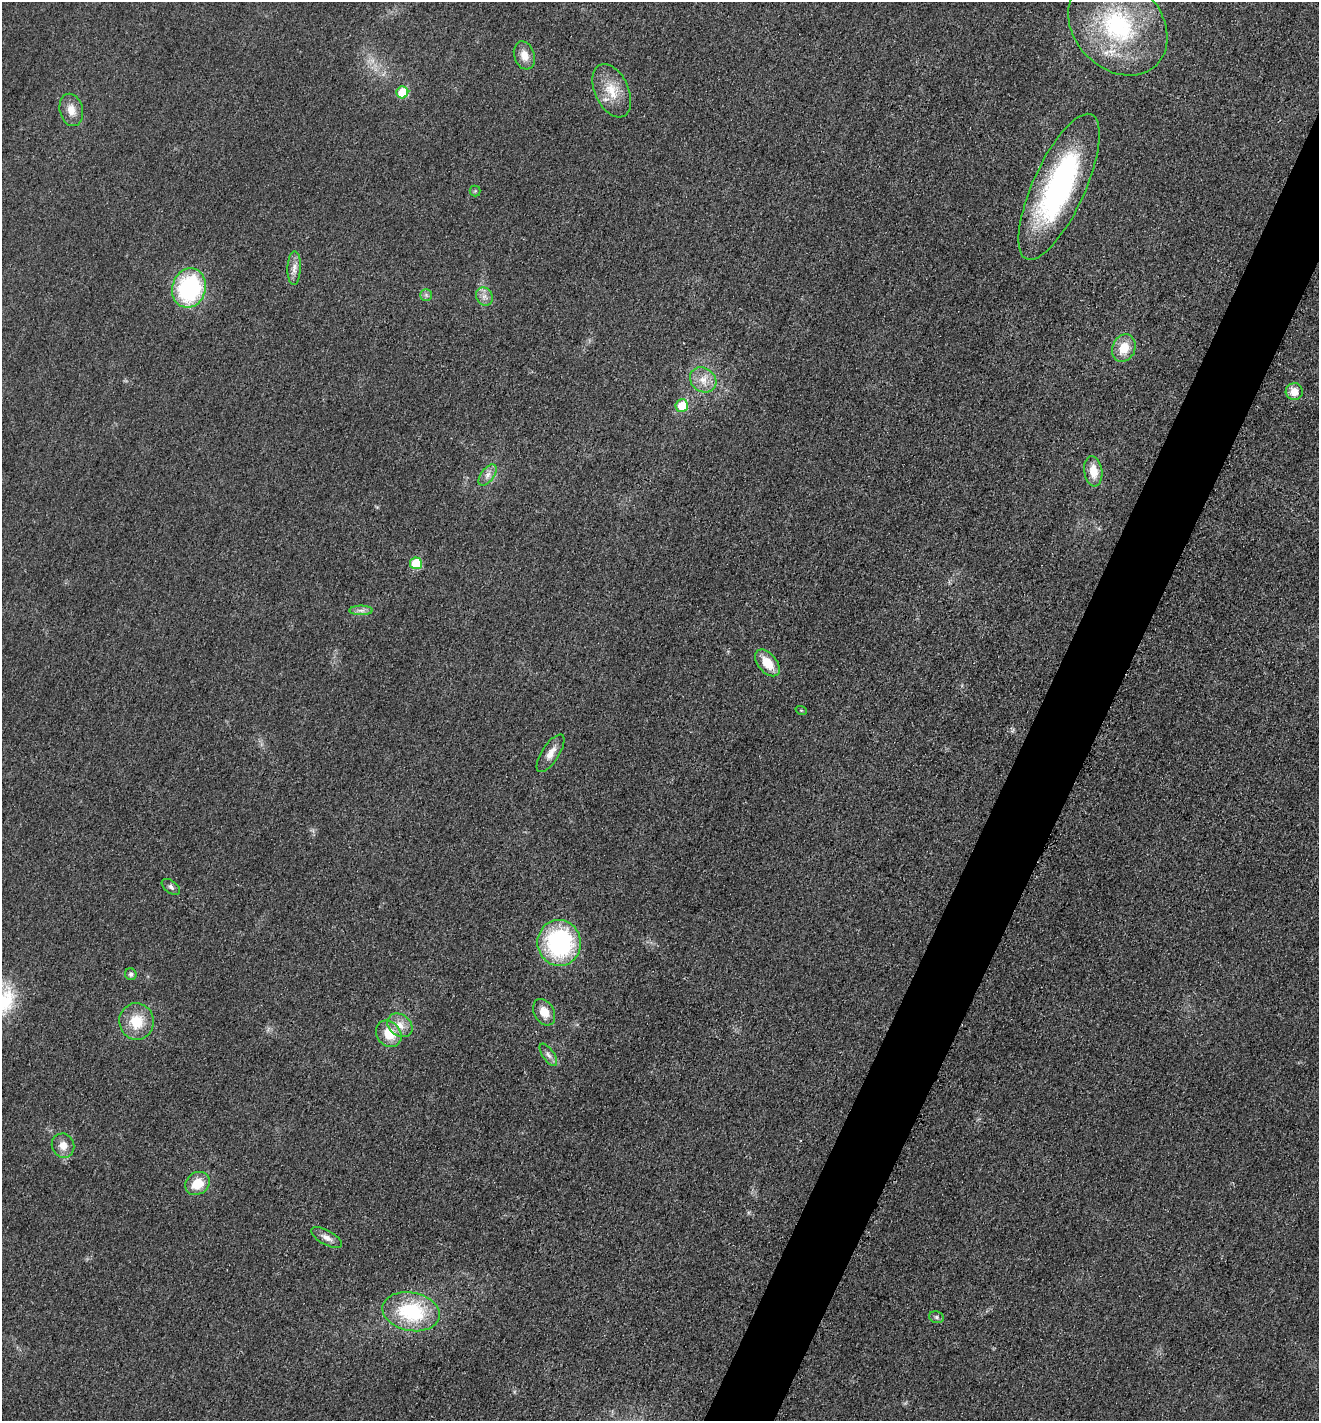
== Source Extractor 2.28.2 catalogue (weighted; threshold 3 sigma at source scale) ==
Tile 10 of 4 x 4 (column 2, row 3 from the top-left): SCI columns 1468-2784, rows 1434-2852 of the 5714 x 5701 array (HDU 1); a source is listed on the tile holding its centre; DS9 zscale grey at full resolution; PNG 1321 x 1423 px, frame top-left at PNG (2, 2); each listed source drawn as its Kron ellipse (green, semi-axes under 4 px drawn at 4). Shown black and unused: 5% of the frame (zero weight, under 3 of 4 exposures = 1% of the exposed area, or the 3 px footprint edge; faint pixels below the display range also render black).
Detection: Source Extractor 2.28.2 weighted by HDU 2 'WHT'; one run over the whole footprint, this tile lists its part. Background 0.0273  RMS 0.0058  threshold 0.0263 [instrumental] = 3 sigma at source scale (4.5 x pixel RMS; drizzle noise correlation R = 1.50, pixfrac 1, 0.05/0.05 arcsec/px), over >= 5 px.
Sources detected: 35; all 35 listed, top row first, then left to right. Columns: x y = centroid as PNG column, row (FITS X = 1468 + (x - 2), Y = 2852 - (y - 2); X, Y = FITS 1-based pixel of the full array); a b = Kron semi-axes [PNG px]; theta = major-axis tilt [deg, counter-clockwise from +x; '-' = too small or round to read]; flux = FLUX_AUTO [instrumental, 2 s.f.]
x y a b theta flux
1118 26 55 43 -46 86
524 55 14 10 -72 6.2
612 91 28 17 -65 15
402 92 6 6 - 19
71 110 16 11 -76 6.9
1059 187 79 26 66 130
475 191 5 5 - 0.82
294 268 17 6 88 4.2
189 288 20 16 73 72
426 295 6 5 - 1.4
484 296 9 8 - 3.3
1124 348 14 11 69 12
703 380 14 11 -36 7.4
1294 392 8 8 - 6.9
682 405 6 6 - 16
1093 471 15 9 -81 9.3
488 475 12 6 54 3.3
416 563 6 6 - 22
361 610 11 5 0 2.4
767 663 16 9 -50 11
801 710 6 3 -19 0.55
550 753 22 8 57 5.8
171 887 10 6 -38 2.1
559 943 23 21 -81 79
131 974 6 5 - 1.6
544 1012 14 10 -61 8.2
136 1021 18 17 - 16
400 1025 13 10 -37 6.7
389 1034 14 11 -50 13
548 1055 13 6 -56 2.6
63 1146 12 11 - 5.7
197 1183 13 11 36 12
327 1238 17 7 -29 3.7
411 1312 29 19 -11 44
936 1317 7 5 -15 1.4